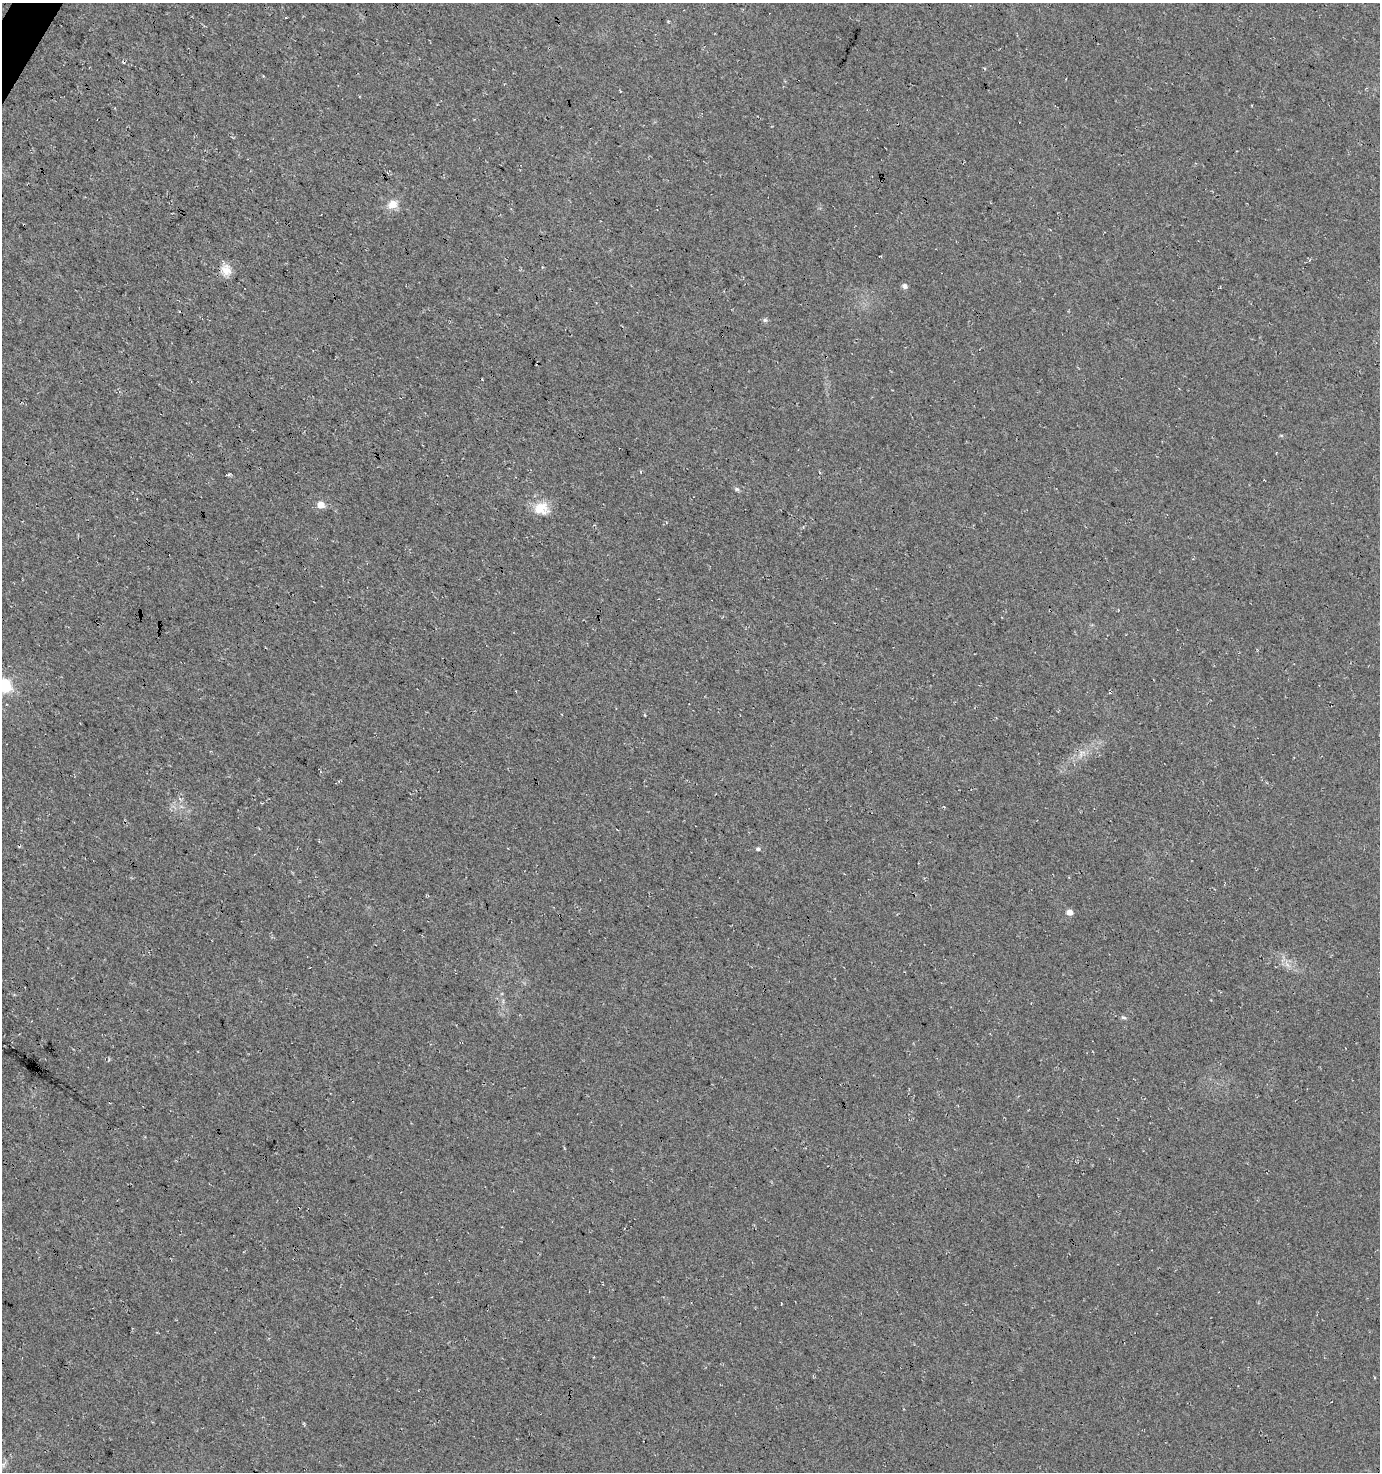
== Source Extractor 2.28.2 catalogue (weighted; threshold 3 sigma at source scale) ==
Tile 11 of 4 x 4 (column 3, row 3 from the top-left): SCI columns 2944-4321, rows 1477-2946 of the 5954 x 5886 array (HDU 1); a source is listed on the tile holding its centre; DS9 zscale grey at full resolution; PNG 1382 x 1474 px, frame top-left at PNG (2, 3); no overlay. Shown black and unused: <1% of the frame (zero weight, under 3 of 4 exposures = <1% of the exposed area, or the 3 px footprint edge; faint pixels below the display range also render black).
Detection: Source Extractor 2.28.2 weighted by HDU 2 'WHT'; one run over the whole footprint, this tile lists its part. Background 0.0246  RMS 0.0088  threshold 0.0396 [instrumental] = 3 sigma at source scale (4.5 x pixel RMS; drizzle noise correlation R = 1.50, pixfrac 1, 0.0396/0.0396 arcsec/px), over >= 5 px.
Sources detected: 12; all 12 listed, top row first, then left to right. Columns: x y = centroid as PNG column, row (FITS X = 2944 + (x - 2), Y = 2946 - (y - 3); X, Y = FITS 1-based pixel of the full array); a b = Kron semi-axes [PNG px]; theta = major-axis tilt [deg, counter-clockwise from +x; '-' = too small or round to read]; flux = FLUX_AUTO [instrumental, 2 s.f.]
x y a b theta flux
392 205 12 10 32 9.1
226 270 16 13 -79 9.2
905 286 8 6 -69 2.6
765 320 6 5 - 1.6
737 489 7 5 -21 1.6
321 505 6 6 - 9.2
540 508 20 14 31 15
5 686 24 22 -85 25
758 849 5 5 - 1.5
1070 912 5 5 - 6.8
1123 1017 7 4 -7 1.6
3 1465 7 4 -73 1.6
Isophote crosses this tile's border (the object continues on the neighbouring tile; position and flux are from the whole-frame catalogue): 1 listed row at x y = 5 686